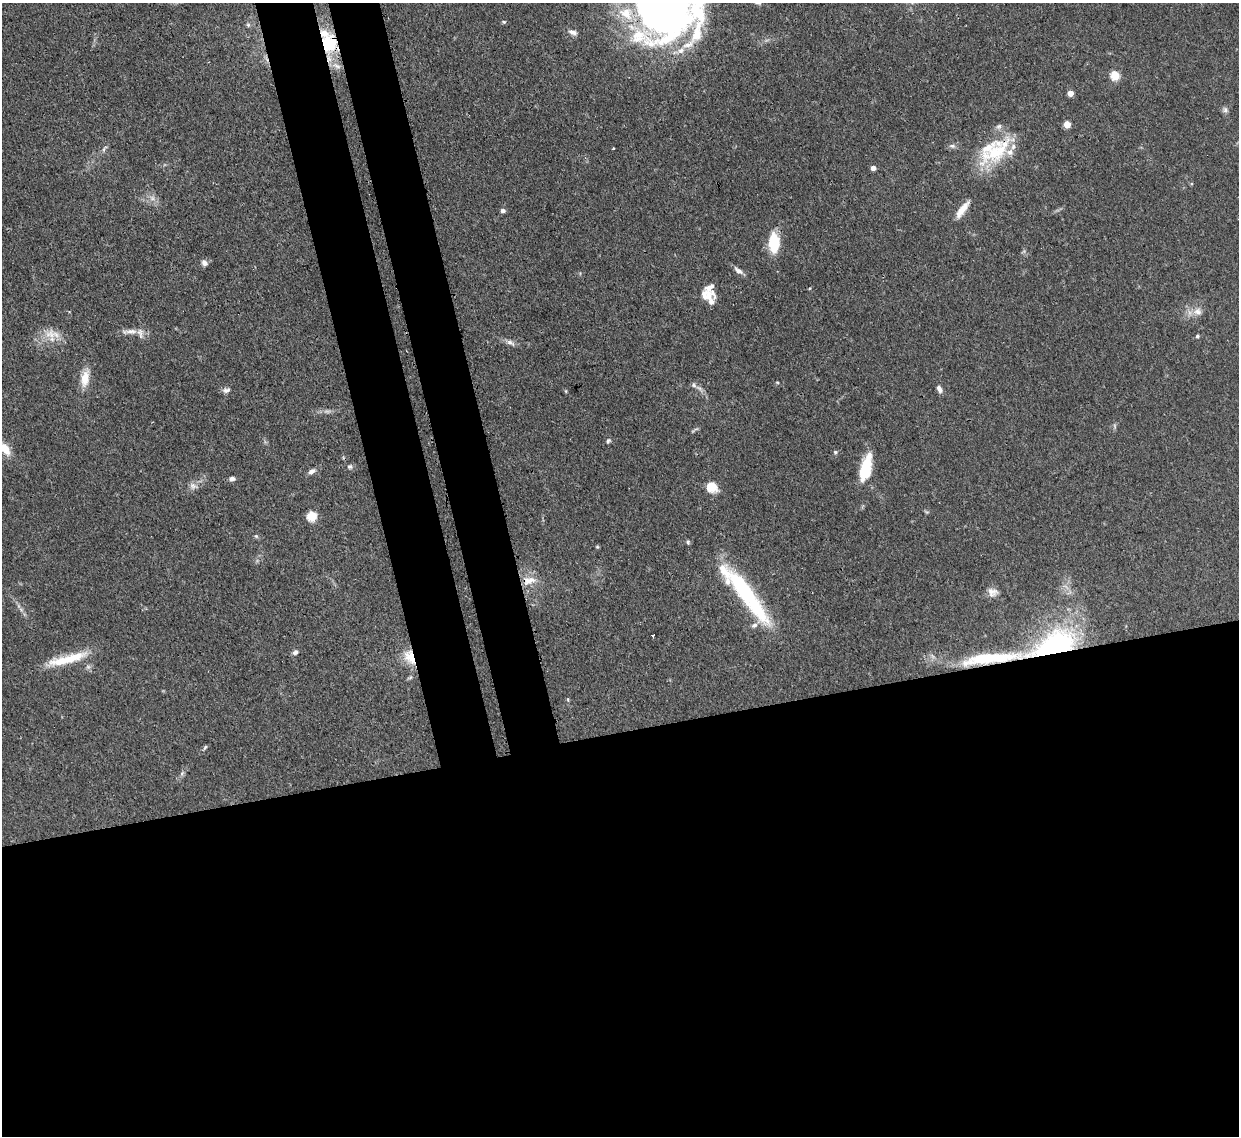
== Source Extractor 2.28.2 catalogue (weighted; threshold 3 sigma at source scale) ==
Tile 15 of 4 x 4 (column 3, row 4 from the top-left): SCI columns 2550-3786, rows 217-1350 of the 5105 x 5088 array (HDU 1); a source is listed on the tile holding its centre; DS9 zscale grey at full resolution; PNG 1241 x 1138 px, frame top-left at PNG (2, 3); no overlay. Shown black and unused: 41% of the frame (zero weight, under 3 of 4 exposures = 9% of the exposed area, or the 3 px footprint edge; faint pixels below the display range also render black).
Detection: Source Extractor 2.28.2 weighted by HDU 2 'WHT'; one run over the whole footprint, this tile lists its part. Background 0.146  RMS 0.0052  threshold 0.0234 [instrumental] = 3 sigma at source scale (4.5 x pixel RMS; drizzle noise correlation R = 1.50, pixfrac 1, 0.05/0.05 arcsec/px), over >= 5 px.
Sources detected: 72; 2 too faint to see at this stretch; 1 inside a brighter object's white glare — not listed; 11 inside a brighter listed object's ellipse — not listed separately; the other 58 listed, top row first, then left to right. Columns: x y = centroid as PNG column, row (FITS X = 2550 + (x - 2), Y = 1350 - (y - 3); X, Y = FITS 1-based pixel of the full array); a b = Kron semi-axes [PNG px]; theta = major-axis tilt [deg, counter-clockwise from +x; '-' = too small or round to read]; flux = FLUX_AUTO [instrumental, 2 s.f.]
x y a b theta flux
665 7 59 56 -66 430
504 22 6 4 -1 0.81
248 25 6 5 - 0.92
573 32 12 6 -20 2.5
331 45 21 15 48 14
337 66 14 6 -25 3.5
1115 75 5 5 - 26
1070 93 4 4 - 6.3
1225 110 8 7 - 1.6
1067 124 5 4 - 12
952 146 9 5 -15 1.5
613 148 3 2 - 0.62
104 149 12 4 51 1.3
996 152 56 20 40 31
873 168 4 4 - 3.5
962 209 23 7 54 6.7
503 211 6 5 - 1.5
774 243 23 12 -89 16
204 263 8 6 -48 2.3
738 271 12 6 -38 2.7
707 296 18 11 -5 6.7
1197 311 13 11 6 4.5
131 331 20 6 4 4.5
51 334 16 15 - 7.9
1197 336 5 4 - 0.99
510 342 13 5 -34 2.3
85 378 23 11 80 7.9
694 385 7 6 - 1.5
939 389 9 5 -66 2.4
226 390 10 7 15 1.9
566 391 6 4 -89 0.54
1115 426 7 4 -89 0.93
694 430 15 2 27 0.93
608 441 7 4 50 0.97
5 449 15 8 -54 8.7
835 452 6 5 - 0.88
350 466 7 6 - 1.2
866 468 29 11 77 20
312 471 10 6 33 2.2
232 479 7 5 3 1.8
193 486 11 8 -69 2.5
711 487 6 5 - 34
311 516 5 5 - 34
256 536 6 5 - 0.81
688 542 6 4 70 0.82
597 547 5 3 - 0.57
529 580 19 11 14 7.1
993 592 13 10 -6 3.6
746 594 76 15 -53 63
654 635 4 3 - 5.9
1054 646 45 23 24 100
295 652 7 6 - 1.6
410 657 19 12 -63 10
990 658 99 15 6 51
61 661 40 13 10 15
568 700 5 3 - 0.55
205 747 7 4 54 0.85
182 773 7 4 46 1.2
Overlapping masked pixels (flux is a lower limit): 6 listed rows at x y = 665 7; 331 45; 996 152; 1054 646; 410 657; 990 658
Isophote crosses this tile's border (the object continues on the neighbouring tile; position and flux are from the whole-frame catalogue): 2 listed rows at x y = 665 7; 5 449